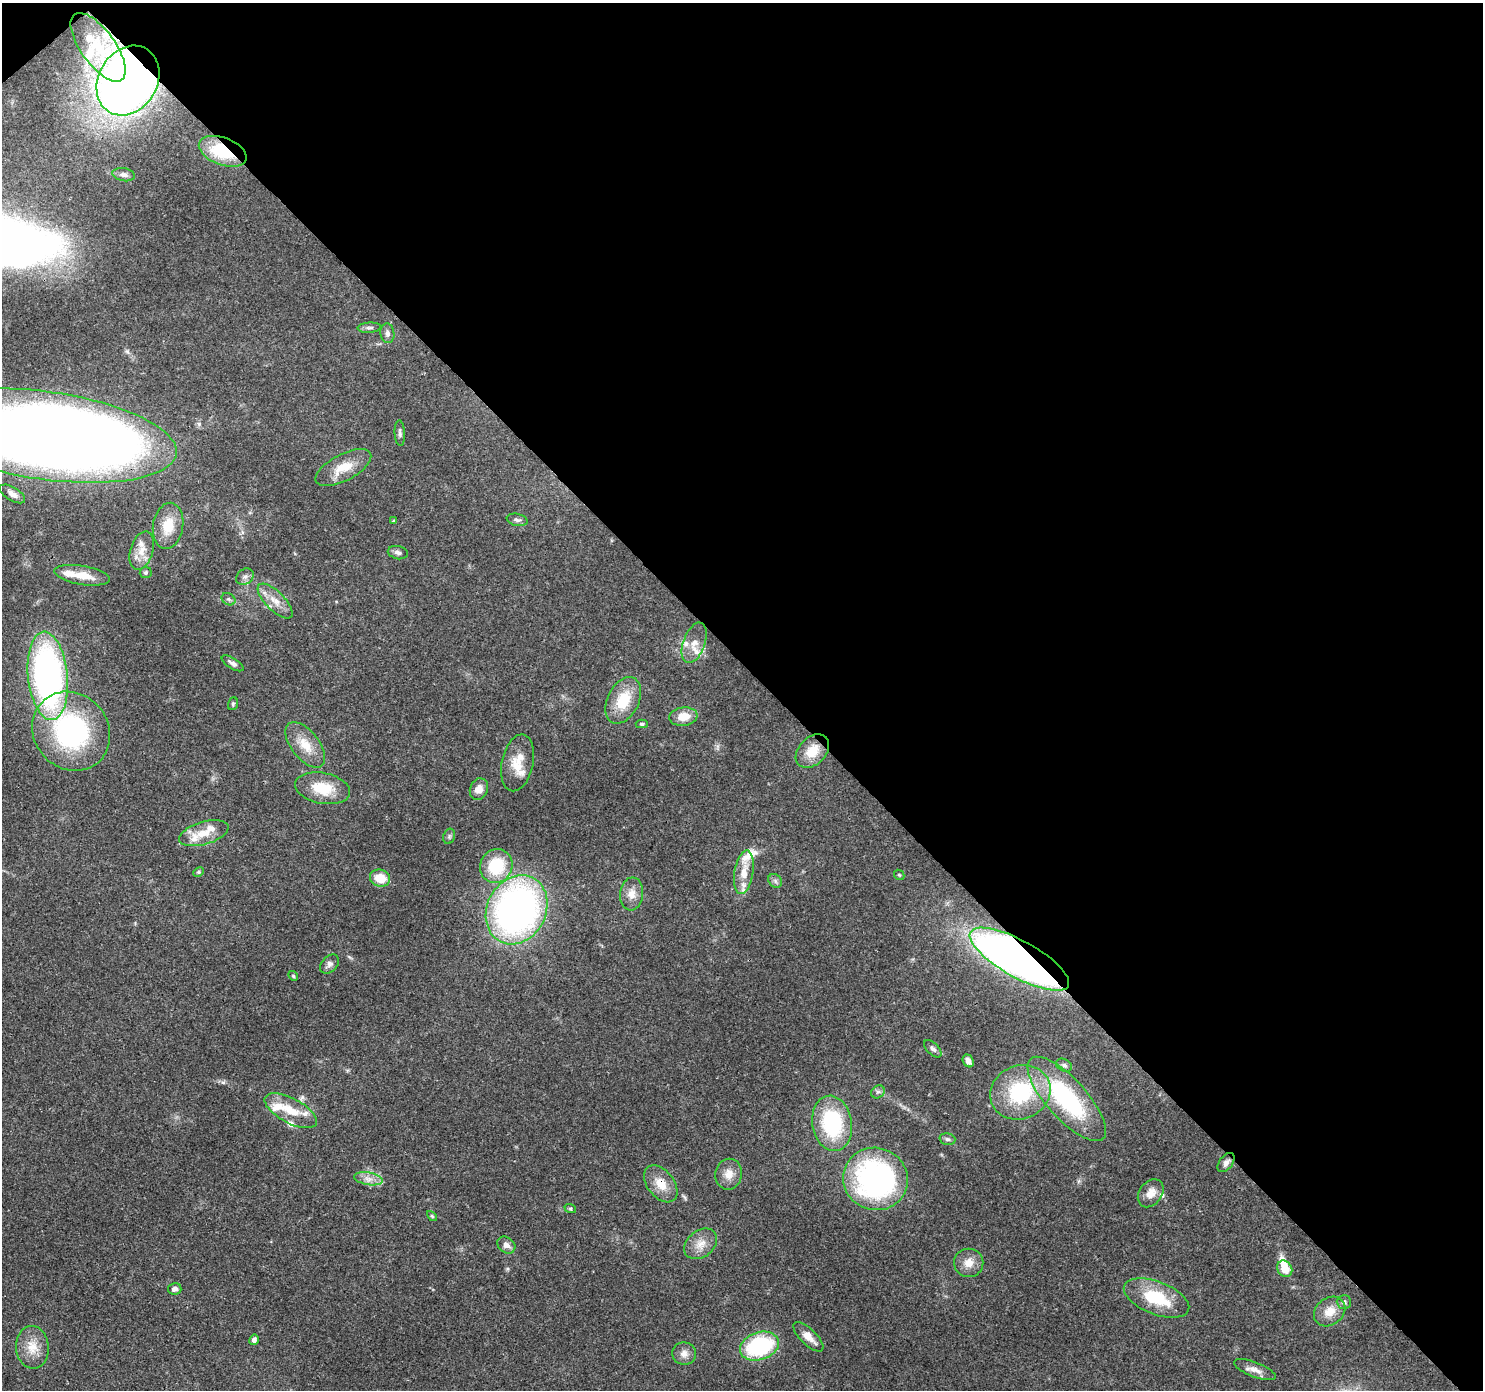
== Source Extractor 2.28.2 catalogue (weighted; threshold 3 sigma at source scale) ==
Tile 3 of 4 x 4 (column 3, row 1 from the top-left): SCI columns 3056-4536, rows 4397-5784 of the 6119 x 6080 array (HDU 1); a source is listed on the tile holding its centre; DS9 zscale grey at full resolution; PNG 1485 x 1392 px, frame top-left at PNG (2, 3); each listed source drawn as its Kron ellipse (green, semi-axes under 4 px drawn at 4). Shown black and unused: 48% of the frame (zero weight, under 3 of 4 exposures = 8% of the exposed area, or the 3 px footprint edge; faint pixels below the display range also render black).
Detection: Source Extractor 2.28.2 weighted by HDU 2 'WHT'; one run over the whole footprint, this tile lists its part. Background 0.122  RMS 0.0043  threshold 0.0193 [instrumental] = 3 sigma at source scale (4.5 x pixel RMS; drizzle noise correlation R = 1.50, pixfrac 1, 0.0396/0.0396 arcsec/px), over >= 5 px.
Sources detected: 91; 1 inside a brighter object's white glare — neither listed nor drawn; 13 inside a brighter listed object's ellipse — not listed separately; the other 77 listed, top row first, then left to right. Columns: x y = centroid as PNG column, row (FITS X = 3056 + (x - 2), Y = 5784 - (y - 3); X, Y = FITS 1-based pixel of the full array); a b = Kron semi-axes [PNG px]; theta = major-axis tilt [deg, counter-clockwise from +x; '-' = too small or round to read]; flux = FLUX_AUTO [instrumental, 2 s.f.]
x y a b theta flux
98 47 40 17 -54 19
128 81 37 29 58 490
223 151 25 13 -21 22
124 175 11 6 -10 1.5
369 328 12 5 4 1.2
387 333 10 7 -83 1.7
400 433 13 5 -86 1.2
45 435 132 44 -8 870
343 468 31 13 28 9.5
12 494 14 6 -31 2.2
517 520 10 6 -12 1.3
394 521 4 4 - 0.59
168 526 23 15 81 9.6
142 550 19 11 72 5.7
398 553 10 6 -13 1.4
146 573 6 5 - 0.74
82 575 28 9 -9 7.7
245 577 9 7 37 1.7
228 599 7 5 -34 1
275 601 23 9 -45 5.5
694 643 21 11 70 5.5
233 663 12 5 -32 1.6
48 676 44 20 -84 150
623 700 25 15 64 14
233 704 6 5 - 0.66
683 717 14 9 7 6.8
642 724 6 4 0 0.73
71 731 41 37 -49 74
305 745 27 13 -52 8.5
812 751 19 13 45 8.7
518 763 29 15 78 8.7
323 788 28 15 -11 13
479 789 11 8 66 4
204 833 25 11 16 7.5
449 836 8 5 71 0.88
496 866 17 16 - 20
199 872 5 4 - 0.62
744 872 22 9 81 7.5
899 875 6 4 -43 0.57
380 878 10 8 -17 8.3
775 881 7 6 - 1.2
632 894 16 11 85 4.3
517 910 36 29 63 190
1019 959 56 18 -29 350
329 964 11 7 45 1.9
293 976 5 4 - 0.58
933 1049 11 6 -44 1.6
968 1061 7 5 -59 1.8
1064 1065 8 6 -27 1.1
878 1092 7 6 - 1.1
1020 1092 31 26 23 34
1067 1099 54 20 -48 51
291 1111 29 12 -28 10
832 1123 28 20 -80 38
947 1139 8 5 -14 1.1
1226 1163 11 6 53 1.8
729 1174 15 13 80 4.6
368 1179 14 6 -10 3.1
875 1179 32 31 - 100
661 1184 21 13 -51 7.1
1151 1193 15 11 53 4.4
570 1208 6 4 -19 0.62
432 1216 6 3 -45 0.5
701 1244 18 13 39 5.2
506 1245 10 7 -36 2.3
969 1263 14 14 - 4.9
1285 1269 8 7 - 6.6
175 1289 7 5 13 1.6
1156 1298 34 16 -21 21
1344 1302 7 7 - 1.2
1330 1311 17 13 37 6
808 1337 19 8 -44 4.7
254 1340 5 5 - 1.5
759 1346 20 13 18 45
32 1347 21 16 -85 7.9
684 1354 12 11 - 3.1
1255 1370 22 7 -21 3.5
Overlapping masked pixels (flux is a lower limit): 5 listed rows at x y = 128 81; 223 151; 45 435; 1019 959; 661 1184
Isophote crosses this tile's border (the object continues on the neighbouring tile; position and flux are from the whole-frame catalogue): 1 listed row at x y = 45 435
Unlisted compact peaks at least as high as the median listed source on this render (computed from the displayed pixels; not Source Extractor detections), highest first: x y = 223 1082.